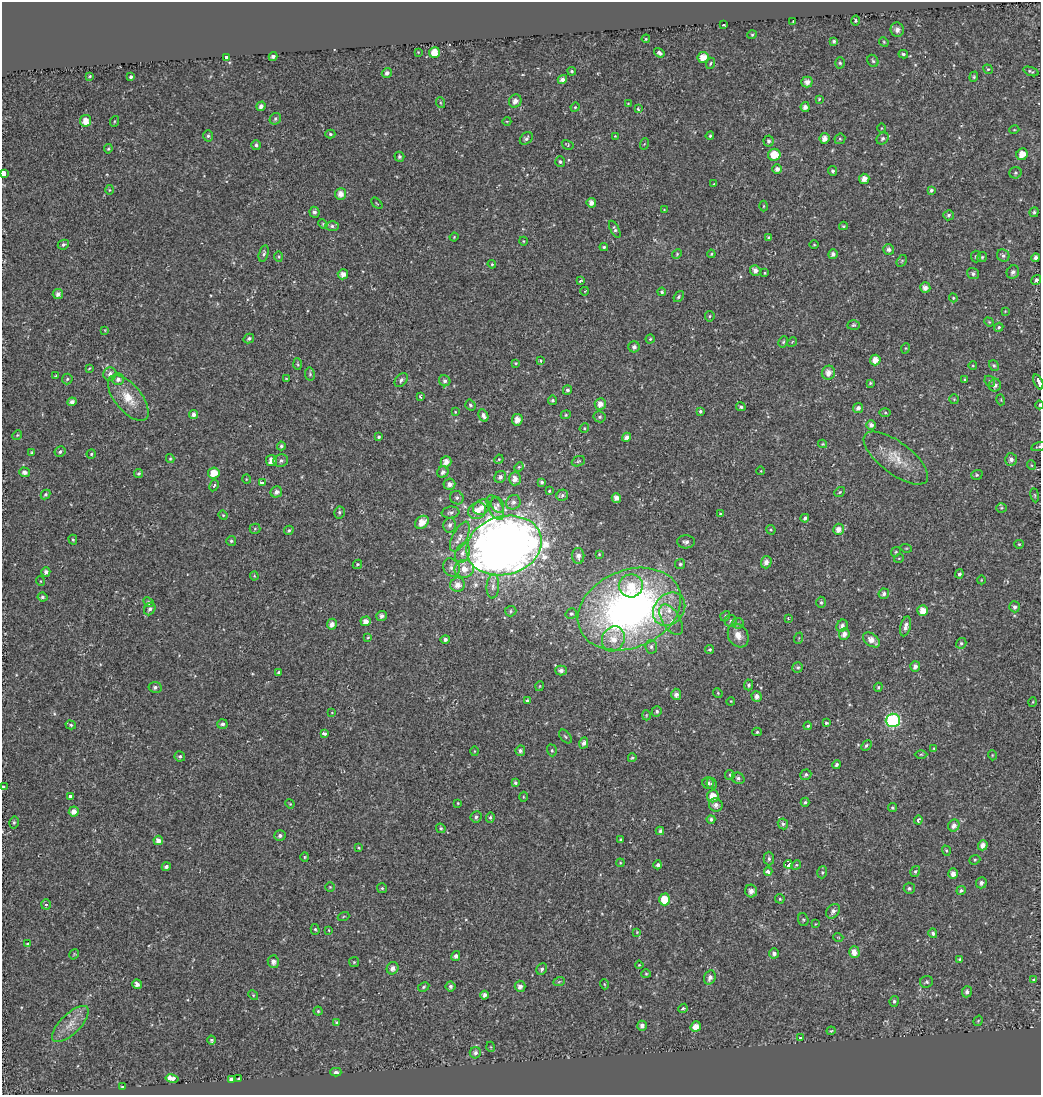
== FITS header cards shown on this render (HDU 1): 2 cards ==
NAXIS1  =                 1039
NAXIS2  =                 1093

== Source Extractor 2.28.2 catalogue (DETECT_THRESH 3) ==
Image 1039 x 1093 px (HDU 1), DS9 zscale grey, 1 PNG px = 1 image px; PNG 1043 x 1097 px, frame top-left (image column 1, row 1093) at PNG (2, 2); each listed source drawn as its Kron ellipse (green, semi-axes under 4 px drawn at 4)
Background -0.00105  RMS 0.012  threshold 0.0375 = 3 sigma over >= 5 px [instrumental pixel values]
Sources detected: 416; all 416 listed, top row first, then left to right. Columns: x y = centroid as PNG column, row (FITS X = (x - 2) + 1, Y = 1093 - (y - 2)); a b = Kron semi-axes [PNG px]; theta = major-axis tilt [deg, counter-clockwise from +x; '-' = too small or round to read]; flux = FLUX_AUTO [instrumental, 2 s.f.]
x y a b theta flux
793 21 3 2 - 0.48
856 21 5 4 - 1.2
724 25 3 2 - 0.72
897 30 7 6 - 4.3
752 35 5 4 - 1
646 39 4 3 - 0.89
834 41 3 3 - 1.6
884 42 5 4 - 0.88
418 52 4 4 - 0.67
434 52 5 5 - 12
659 53 6 3 -35 3.1
903 54 5 4 - 1.5
273 57 4 4 - 2.4
703 57 5 5 - 8.3
226 58 3 3 - 14
873 61 6 5 - 1.5
710 63 6 3 71 0.99
840 63 5 5 - 1.3
988 69 5 4 - 1
572 71 4 4 - 1.1
1031 71 8 3 -20 1.4
387 73 5 5 - 3
90 76 3 3 - 0.87
131 77 4 3 - 2.3
974 77 5 4 - 1
562 80 5 4 - 3.4
807 82 5 5 - 4.5
819 99 3 3 - 0.75
515 101 7 6 - 4.7
441 103 5 3 - 0.84
628 103 4 2 - 0.59
261 106 5 4 - 3.3
575 107 5 4 - 1.2
805 107 5 4 - 4.3
638 109 4 3 - 1.3
275 119 6 5 - 1.8
86 121 6 5 - 9
115 121 5 3 - 0.84
507 121 4 3 - 0.64
881 128 4 3 - 0.64
1014 130 5 3 - 0.72
330 134 5 4 - 1.3
208 136 5 5 - 1.5
615 136 3 3 - 0.56
710 136 4 3 - 1.1
526 138 7 5 42 2.2
824 138 5 5 - 5.6
883 138 7 5 44 1.9
840 139 6 5 - 1.4
769 141 5 5 - 1.6
644 144 6 3 71 0.8
256 145 5 4 - 2.1
568 145 6 4 -31 1.1
108 149 5 4 - 1.1
1022 154 6 5 - 8.9
774 155 6 6 - 13
399 157 5 5 - 1.8
560 162 5 5 - 1.6
777 169 5 4 - 3.5
833 171 5 4 - 1.7
3 173 4 3 - 38
1015 173 6 5 - 1.6
864 179 5 5 - 5.7
714 184 4 3 - 0.58
109 190 5 3 - 0.85
931 190 4 4 - 1.7
341 194 6 5 - 6.1
377 203 7 2 -45 0.7
591 203 5 4 - 4.5
764 206 5 3 - 0.81
664 210 3 3 - 0.6
314 212 5 5 - 2.8
1034 212 5 4 - 1.7
949 215 5 5 - 1.6
323 224 5 4 - 0.92
332 226 7 5 -1 2.1
843 226 4 3 - 0.99
615 229 9 4 -62 1.9
454 237 4 3 - 0.6
768 238 4 3 - 1.1
523 241 4 3 - 0.68
63 245 6 4 26 1.8
814 245 5 3 - 0.74
604 247 4 3 - 1.1
889 249 5 5 - 2.9
264 254 8 4 75 1.9
677 254 5 4 - 1
711 254 4 4 - 0.86
833 254 5 4 - 2.9
1003 255 6 6 - 2
976 256 6 4 -86 1.2
279 257 5 3 - 0.89
982 257 5 4 - 1.1
1036 258 4 4 - 2.6
902 261 6 4 59 1.1
492 264 4 4 - 0.94
755 270 6 5 - 4.4
1013 272 7 6 - 2.9
765 273 3 3 - 0.85
973 273 6 5 - 2.1
343 274 5 5 - 4.9
1036 280 5 4 - 2.1
580 281 4 3 - 1.4
925 288 5 5 - 4.5
585 291 4 3 - 0.59
662 292 4 3 - 1.9
58 294 5 5 - 3.5
679 297 6 4 52 1.6
953 298 4 4 - 0.98
1005 311 4 4 - 0.66
710 316 5 5 - 1.1
989 322 5 4 - 0.86
853 325 6 4 4 1.3
999 327 5 4 - 1.2
105 330 4 4 - 0.66
249 339 5 4 - 1.9
650 339 4 4 - 0.94
783 342 6 4 63 1.3
792 342 5 4 - 0.96
634 347 5 5 - 2.7
906 348 5 3 - 0.72
875 360 5 5 - 6.8
541 361 3 3 - 2.1
516 363 3 3 - 0.72
298 364 6 4 -87 1.1
973 366 4 3 - 0.63
994 366 5 4 - 1.4
89 368 4 3 - 0.77
828 373 7 6 - 6.2
110 374 7 6 - 4
310 374 6 5 - 1.4
56 376 3 2 - 1.1
286 378 4 2 - 0.6
67 379 5 5 - 1.3
118 379 6 6 - 3.2
965 379 4 3 - 0.89
401 380 8 5 48 2.4
445 381 6 5 - 2.3
990 381 6 5 - 1.4
1038 382 8 3 -68 68
870 383 4 4 - 1.1
995 385 6 6 - 3.6
567 390 5 4 - 2.2
420 397 3 3 - 0.91
128 398 27 13 -50 18
954 399 5 5 - 1.1
553 400 5 4 - 1.7
1001 400 5 3 - 0.78
72 402 4 4 - 3.7
600 404 6 5 - 5.6
470 405 5 5 - 1.6
1039 405 4 3 - 0.89
741 407 5 4 - 1.6
858 408 5 5 - 3.4
700 411 4 3 - 1.4
455 412 4 4 - 0.67
885 412 5 4 - 1.1
193 415 5 4 - 3.6
483 415 6 4 -62 3.4
566 415 5 4 - 0.99
600 417 6 5 - 1.7
517 420 6 5 - 6.8
871 425 5 4 - 3.9
584 428 5 4 - 1.1
17 435 5 4 - 1
378 437 4 3 - 1.4
627 437 5 4 - 3.5
823 444 4 4 - 0.87
281 446 4 4 - 1.5
1039 447 8 3 16 1.1
31 452 4 3 - 0.9
60 452 5 5 - 1.8
91 454 5 4 - 1.3
896 458 38 16 -37 21
170 459 4 4 - 0.99
499 459 5 3 - 0.82
1011 459 6 6 - 3.1
271 460 5 5 - 5.9
281 461 7 6 - 2.4
578 461 7 5 21 1.2
446 462 5 5 - 5.9
1031 465 5 3 - 0.77
519 467 5 4 - 0.96
761 471 4 3 - 0.57
24 472 5 5 - 3.3
443 472 6 5 - 2.8
138 473 4 4 - 1.4
214 473 6 5 - 12
977 475 6 4 20 1.2
500 477 6 5 - 3
246 479 5 3 - 0.61
515 479 6 6 - 5.2
262 482 4 3 - 2.9
542 482 4 4 - 1.4
449 484 6 5 - 3.9
214 485 6 4 61 1.2
549 491 3 3 - 0.79
276 492 6 5 - 3.6
840 492 6 4 37 1.1
45 494 5 4 - 1.5
562 495 6 5 - 1.8
1035 495 7 3 -81 0.92
457 498 7 6 - 2.4
616 498 5 4 - 4.1
513 502 7 7 - 3.1
498 505 8 6 -64 2.2
482 507 9 7 36 5.3
495 507 13 7 -64 5.7
1001 508 5 4 - 1.1
477 511 9 8 - 8.6
339 512 6 5 - 1.6
451 512 9 6 8 2.3
720 514 3 3 - 0.92
223 515 5 4 - 0.88
805 518 4 3 - 1.9
422 522 8 5 37 9.2
450 525 7 6 - 2.8
255 529 5 5 - 1.1
838 529 5 5 - 5.9
289 530 5 4 - 1.6
771 530 5 4 - 0.94
460 537 16 7 62 6.5
73 540 5 3 - 1
231 541 5 5 - 1.3
686 542 9 6 1 3.1
1019 544 5 4 - 0.97
504 545 38 29 15 1200
906 548 6 3 -17 0.83
896 552 5 4 - 1.2
462 553 10 7 66 4.7
599 554 3 3 - 0.69
578 556 8 6 -89 4
899 558 5 3 - 0.65
766 562 6 5 - 4.1
357 564 5 4 - 1.1
680 564 5 5 - 1.6
451 567 9 8 - 4.4
464 569 9 9 - 9.1
46 572 5 4 - 2.9
959 574 4 4 - 2
254 576 4 4 - 0.85
981 580 4 3 - 0.62
40 581 5 3 - 0.66
457 585 7 7 - 6.6
493 586 12 6 86 3.9
631 586 12 11 - 15
884 594 5 5 - 2.7
42 597 5 4 - 1.6
149 602 5 4 - 1.4
821 602 6 4 -89 1.6
1015 607 5 5 - 2.5
150 609 6 5 - 2.5
629 609 53 38 23 420
669 609 18 14 48 17
923 610 5 5 - 7.4
511 611 5 5 - 1.5
571 614 6 5 - 1.6
382 616 5 5 - 3.4
725 616 5 4 - 1.5
788 618 3 3 - 0.96
671 620 17 9 -60 8.1
366 621 5 5 - 5.7
731 621 6 6 - 2.1
738 623 6 5 - 1.6
332 624 5 5 - 4.9
842 626 6 5 - 3.7
906 626 10 5 76 4.1
844 634 6 5 - 4.6
738 635 12 9 -61 7.1
368 637 3 3 - 0.85
799 638 6 3 71 0.89
445 639 5 4 - 2.4
613 639 13 11 62 12
871 640 9 6 -37 7.3
961 643 6 5 - 1.5
651 647 7 6 - 2.2
710 649 4 4 - 1.4
915 666 5 5 - 3.6
798 667 5 5 - 1.6
561 671 5 5 - 3.3
279 672 4 3 - 1.5
749 685 5 4 - 1.8
540 686 5 3 - 0.72
155 687 6 5 - 2.2
878 687 4 4 - 0.99
718 693 5 4 - 0.96
676 694 5 5 - 3.8
757 696 5 5 - 3.9
527 701 4 3 - 1.6
731 701 4 3 - 0.62
1033 702 4 3 - 0.69
657 711 5 4 - 1.6
332 713 4 3 - 0.54
646 715 5 3 - 0.75
893 720 7 7 - 120
826 723 4 4 - 1.7
222 724 5 5 - 2.5
71 725 5 4 - 1.4
808 726 4 4 - 1.4
757 732 5 4 - 1.3
324 734 4 3 - 4.2
565 737 8 4 -51 1.5
584 743 5 4 - 2.9
866 745 6 4 46 1.4
934 748 4 3 - 0.66
552 750 6 4 -70 1.4
474 751 5 3 - 0.68
520 751 5 5 - 2.3
921 754 6 4 0 1.1
992 755 5 3 - 0.71
180 756 5 5 - 1.9
632 758 4 4 - 1.2
837 765 4 3 - 1.9
730 775 5 4 - 1.1
806 775 5 5 - 1.7
738 778 6 5 - 2
515 783 3 3 - 1.4
708 783 6 5 - 2.2
712 784 6 4 -63 1.6
3 786 3 3 - 6.7
70 796 3 3 - 8.3
713 796 6 6 - 10
523 797 5 3 - 0.77
805 802 5 4 - 1.4
458 803 3 2 - 0.66
290 804 5 3 - 0.81
716 805 7 6 - 4
892 808 4 4 - 1.2
74 812 5 5 - 5.6
476 817 6 5 - 2.2
490 817 5 4 - 1.3
711 819 4 4 - 1.8
918 820 4 3 - 1.9
14 822 6 4 77 1.4
783 824 5 5 - 2.1
954 826 6 5 - 4.4
441 828 5 4 - 1.3
660 831 4 3 - 1.9
280 836 6 5 - 2.6
620 839 4 3 - 0.79
158 840 5 4 - 4.8
983 845 5 5 - 4.6
358 848 4 3 - 0.91
946 851 5 3 - 0.92
305 857 4 4 - 0.81
769 859 7 5 -89 2
975 860 5 4 - 1.3
620 863 4 3 - 0.73
788 864 4 3 - 13
658 865 4 4 - 2.1
796 865 5 4 - 1.1
166 867 4 4 - 2.5
768 872 4 4 - 9.7
822 872 6 5 - 1.4
915 872 6 4 57 1.5
953 874 5 5 - 5.5
981 883 6 5 - 2.7
330 887 5 5 - 1
382 888 5 5 - 1.3
909 888 5 5 - 1.7
961 890 5 4 - 1.6
751 891 6 6 - 4.7
664 899 6 5 - 14
780 899 5 4 - 1.1
46 904 5 5 - 1.5
833 911 8 6 51 3.3
343 916 6 3 19 0.75
803 920 6 5 - 1.3
815 924 4 2 - 0.57
315 929 5 4 - 1.3
329 930 4 2 - 0.59
637 932 4 4 - 0.76
933 933 5 4 - 2.1
838 937 5 3 - 0.6
28 943 4 3 - 3.2
854 952 6 5 - 6.7
774 953 5 4 - 2.9
74 954 5 3 - 0.79
456 956 5 4 - 2.7
959 959 4 3 - 0.96
273 962 6 5 - 3.9
354 962 5 5 - 1
639 965 4 3 - 0.79
393 968 6 5 - 3.9
542 969 6 5 - 2.1
646 974 4 4 - 0.98
710 977 7 5 69 3.6
1034 980 4 3 - 0.98
559 982 6 3 20 0.97
926 982 6 5 - 1.8
137 984 5 4 - 4
604 984 5 3 - 0.72
450 986 5 5 - 2.2
520 986 5 5 - 3.8
424 987 6 4 29 1.2
967 992 6 5 - 2.4
253 995 5 4 - 0.96
485 995 4 4 - 3.3
894 1001 5 4 - 1.6
683 1008 5 4 - 1.6
318 1011 4 4 - 1.2
978 1021 5 3 - 0.73
337 1022 4 4 - 1.1
70 1024 23 10 44 12
642 1026 5 5 - 3.1
696 1027 5 5 - 8.9
831 1031 4 4 - 0.78
801 1038 3 3 - 8.5
212 1040 4 4 - 1.6
491 1047 5 3 - 0.7
475 1053 6 5 - 2.2
336 1072 5 3 - 1.8
172 1078 6 4 -12 16
231 1079 4 4 - 3.2
239 1079 3 3 - 7.3
122 1087 3 2 - 0.96
At the frame edge (FLAGS 8, measured only in part): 5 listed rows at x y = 3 173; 1038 382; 1039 405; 1039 447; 3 786